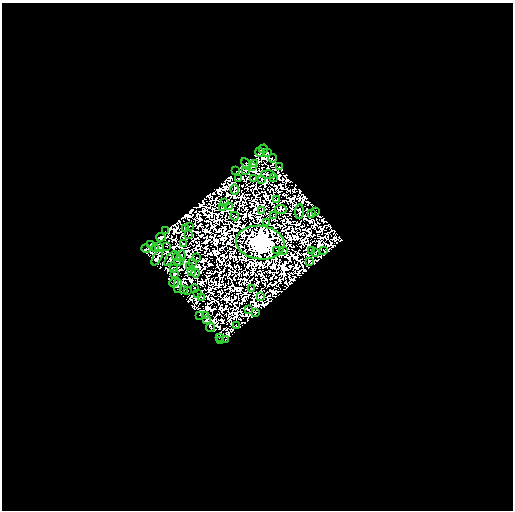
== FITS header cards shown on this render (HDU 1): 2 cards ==
NAXIS1  =                  511
NAXIS2  =                  508

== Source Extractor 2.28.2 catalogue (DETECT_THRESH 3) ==
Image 511 x 508 px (HDU 1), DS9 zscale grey, 1 PNG px = 1 image px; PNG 515 x 512 px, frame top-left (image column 1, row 508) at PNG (2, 3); each listed source drawn as its Kron ellipse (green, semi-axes under 4 px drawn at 4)
Background 0.973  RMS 1.6e-04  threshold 4.92e-04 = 3 sigma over >= 5 px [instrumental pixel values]
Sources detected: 155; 78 with non-positive FLUX_AUTO (blend fragments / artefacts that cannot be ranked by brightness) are neither listed nor drawn; the other 77 listed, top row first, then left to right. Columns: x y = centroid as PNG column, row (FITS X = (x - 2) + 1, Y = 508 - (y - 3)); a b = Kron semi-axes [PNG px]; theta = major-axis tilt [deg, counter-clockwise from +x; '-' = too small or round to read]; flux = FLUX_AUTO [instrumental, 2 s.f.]
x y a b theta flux
263 149 4 2 - 51
260 152 4 3 - 28
268 153 4 3 - 24
272 158 4 3 - 44
255 163 3 2 - 67
246 164 6 2 -61 39
253 167 2 2 - 0.67
279 167 3 2 - 42
245 170 3 2 - 29
236 171 2 2 - 3.1
268 174 7 2 -3 110
239 178 3 2 - 53
253 178 2 2 - 6.8
274 178 2 2 - 30
262 179 2 2 - 40
235 189 5 2 - 15
277 200 3 2 - 18
224 202 2 2 - 16
222 207 4 2 - 39
230 207 2 2 - 53
281 209 6 3 -3 60
261 210 4 2 - 13
299 211 7 4 87 16
315 212 2 2 - 51
312 214 3 3 - 43
273 215 3 2 - 26
235 216 4 2 - 27
266 222 2 2 - 21
189 226 2 2 - 8.1
185 228 2 2 - 60
165 231 2 2 - 14
189 235 2 2 - 17
161 237 5 3 - 55
260 243 24 17 -8 150000
151 244 4 3 - 150
183 244 3 3 - 29
166 246 2 2 - 18
159 247 5 3 - 44
155 248 3 2 - 70
146 249 5 3 - 40
283 250 4 2 - 37
311 250 3 2 - 64
277 251 3 2 - 47
324 251 3 2 - 3
316 253 4 2 - 35
181 256 5 2 - 28
176 257 4 3 - 94
157 258 8 3 60 96
171 258 9 3 49 11
196 258 2 2 - 18
179 261 4 4 - 4.6
309 261 3 3 - 28
193 262 2 2 - 38
189 266 3 2 - 3.4
174 268 3 2 - 62
192 271 2 2 - 26
196 273 4 2 - 8.8
175 274 4 4 - 66
174 282 5 2 - 5.4
178 286 7 3 85 79
251 288 4 2 - 36
194 289 2 2 - 16
184 290 3 2 - 7.2
187 290 3 2 - 38
198 294 3 2 - 2.8
202 297 3 2 - 50
261 297 3 2 - 55
248 309 2 2 - 11
255 313 4 2 - 38
199 315 3 2 - 21
206 315 3 2 - 41
207 319 3 2 - 53
236 326 2 2 - 61
210 328 4 3 - 13
220 337 3 2 - 15
226 339 2 2 - 15
221 341 2 2 - 40
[78 non-positive-flux detections neither listed nor drawn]